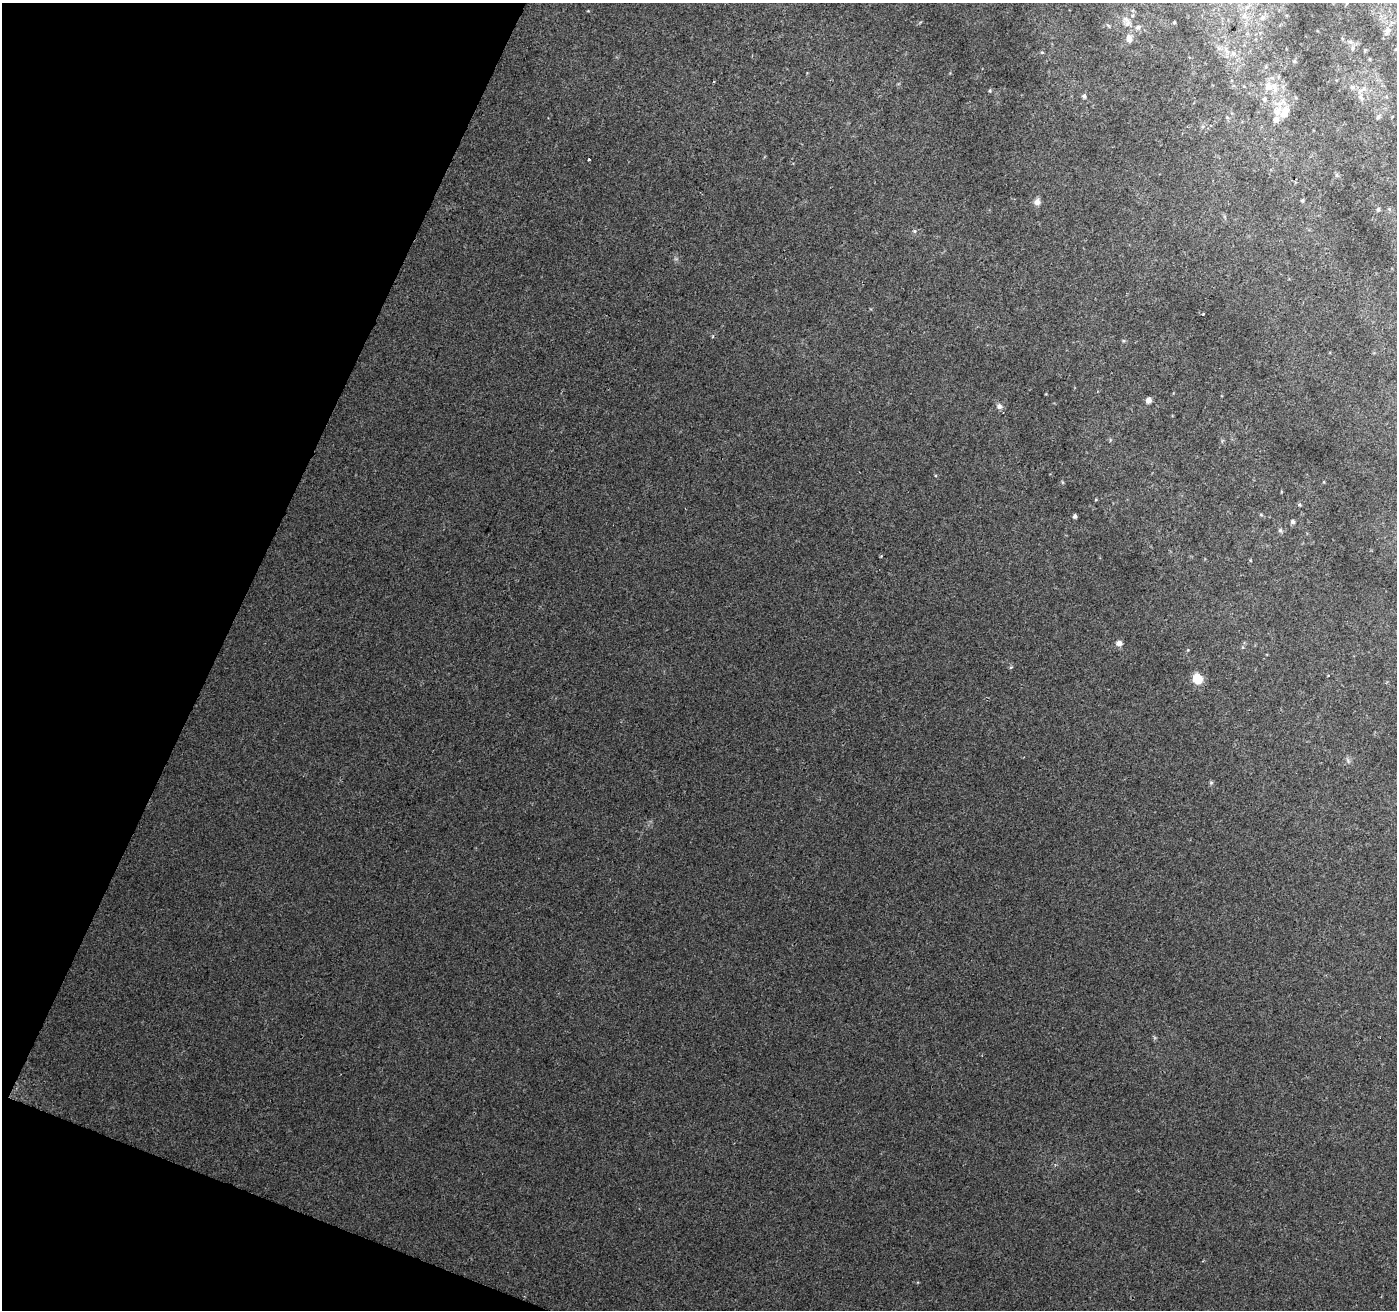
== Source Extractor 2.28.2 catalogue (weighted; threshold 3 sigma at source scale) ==
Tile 9 of 4 x 4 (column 1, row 3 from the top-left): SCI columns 1-1395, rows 1517-2824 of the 5588 x 5716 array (HDU 1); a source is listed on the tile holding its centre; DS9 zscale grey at full resolution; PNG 1399 x 1312 px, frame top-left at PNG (2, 3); no overlay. Shown black and unused: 19% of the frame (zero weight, under 2 of 3 exposures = <1% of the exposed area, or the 3 px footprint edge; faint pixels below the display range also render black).
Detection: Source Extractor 2.28.2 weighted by HDU 2 'WHT'; one run over the whole footprint, this tile lists its part. Background 0.0255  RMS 0.0059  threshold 0.0265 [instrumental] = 3 sigma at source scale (4.5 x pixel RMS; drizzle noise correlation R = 1.50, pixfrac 1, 0.0396/0.0396 arcsec/px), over >= 5 px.
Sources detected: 44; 4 inside a brighter listed object's ellipse — not listed separately; the other 40 listed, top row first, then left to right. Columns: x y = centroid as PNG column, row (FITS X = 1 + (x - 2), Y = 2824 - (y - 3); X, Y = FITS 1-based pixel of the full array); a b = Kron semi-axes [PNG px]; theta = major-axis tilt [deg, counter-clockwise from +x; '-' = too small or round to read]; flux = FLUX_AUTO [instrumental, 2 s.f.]
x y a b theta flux
1247 7 7 6 - 1.9
1244 16 9 6 76 2.6
1263 17 8 7 - 2.1
1174 22 4 3 - 0.56
1127 23 10 8 26 2.9
1138 27 7 6 - 1.7
1387 31 10 7 72 2.6
1129 39 10 7 -78 3.5
1350 42 6 5 - 1.3
1353 49 8 4 89 1.1
1226 50 14 5 -55 3.5
1365 50 6 3 18 0.53
1042 52 5 3 - 0.53
1294 61 5 4 - 0.69
1274 87 17 9 -66 8.1
1352 87 8 6 -14 2
990 91 5 4 - 0.7
1084 96 6 5 - 1.2
1361 98 11 7 -49 3
1264 99 8 7 - 2.3
1277 111 23 15 29 12
1378 117 10 5 60 1.6
588 159 3 3 - 2.2
1337 175 6 4 -89 0.87
1302 200 5 4 - 0.75
1037 202 8 7 - 2.9
1378 209 5 4 - 0.87
914 231 6 4 -90 0.85
1203 314 3 3 - 1.8
1148 400 7 6 - 2.6
999 406 8 8 - 2.3
1062 482 6 3 -71 0.61
1300 504 5 4 - 0.77
1261 515 6 4 -2 0.64
1075 516 4 4 - 1.3
1293 522 5 5 - 1.4
1280 530 6 6 - 1.1
1119 643 7 7 - 2.8
1197 679 7 7 - 17
1211 783 6 5 - 0.87
Unlisted compact peaks at least as high as the median listed source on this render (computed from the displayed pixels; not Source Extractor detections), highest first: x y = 1011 667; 881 556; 588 11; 713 336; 1348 760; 1188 650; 1123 341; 935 475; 1046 394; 1250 560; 920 22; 676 259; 1324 482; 1243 647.